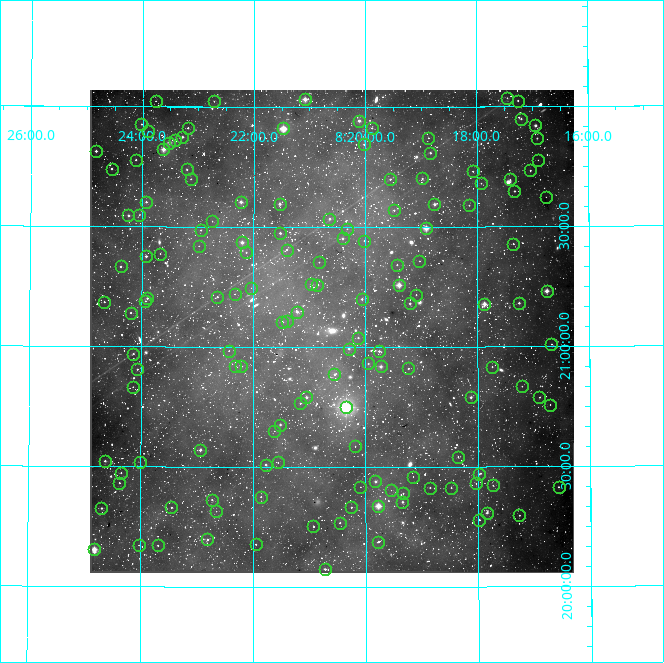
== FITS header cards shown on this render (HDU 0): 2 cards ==
NAXIS1  =                  484
NAXIS2  =                  483

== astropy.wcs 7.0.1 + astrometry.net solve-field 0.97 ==
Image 484 x 483 px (HDU 0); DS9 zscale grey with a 90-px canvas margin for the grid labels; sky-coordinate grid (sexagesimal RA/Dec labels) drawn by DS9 from the SOLVED WCS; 145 Tycho-2 reference stars matched to detected sources circled (green)
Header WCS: RA---TAN/DEC--TAN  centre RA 08:20:36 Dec +21:04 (125.15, +21.07 deg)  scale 15 arcsec/px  FOV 121.0' x 120.8'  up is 0 deg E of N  parity normal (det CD < 0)
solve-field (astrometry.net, Tycho-2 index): VERIFIED the header's WCS against the Tycho-2 star catalogue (verified at 6 index scales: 8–145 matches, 0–1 conflicts across passes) and refined it, rather than solving blind
Solved WCS: RA---TAN-SIP/DEC--TAN-SIP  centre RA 08:20:36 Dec +21:04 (125.15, +21.07 deg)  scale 15 arcsec/px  FOV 121.0' x 120.8'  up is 0 deg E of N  parity normal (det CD < 0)
The solver's refit moves the header's centre by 0.48 arcsec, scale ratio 1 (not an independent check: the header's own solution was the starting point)
Tycho-2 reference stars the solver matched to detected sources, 145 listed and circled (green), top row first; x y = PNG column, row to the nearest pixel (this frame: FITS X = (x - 90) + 1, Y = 483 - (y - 90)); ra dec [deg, ICRS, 3 dp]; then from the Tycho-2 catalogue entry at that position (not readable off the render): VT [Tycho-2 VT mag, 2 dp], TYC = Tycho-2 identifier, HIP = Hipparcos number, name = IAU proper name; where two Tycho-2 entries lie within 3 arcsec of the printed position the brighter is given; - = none
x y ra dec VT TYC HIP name
507 98 124.363 +22.036 11.94 1390-383-1 - -
305 99 125.270 +22.032 8.25 1390-61-1 40920 -
156 101 125.941 +22.023 11.74 1390-889-1 - -
214 101 125.679 +22.023 12.14 1390-335-1 - -
518 101 124.314 +22.024 10.80 1390-1215-1 - -
521 119 124.300 +21.948 10.25 1390-1711-1 - -
359 121 125.026 +21.942 9.30 1390-1693-1 - -
141 124 126.004 +21.926 10.67 1391-605-1 - -
535 125 124.236 +21.920 8.53 1390-1416-1 40565 -
188 128 125.796 +21.911 10.57 1390-319-1 - -
283 128 125.367 +21.909 7.42 1390-1763-1 40950 -
372 128 124.970 +21.912 11.44 1390-1632-1 - -
148 131 125.975 +21.896 12.69 1390-1286-1 - -
182 137 125.821 +21.873 9.90 1390-1348-1 - -
428 138 124.716 +21.870 11.54 1390-713-1 - -
537 138 124.229 +21.867 11.19 1390-1039-1 - -
175 140 125.854 +21.858 9.39 1390-581-1 - -
169 143 125.879 +21.849 9.61 1390-939-1 41130 -
364 144 125.005 +21.843 10.61 1390-449-1 - -
163 149 125.905 +21.821 8.71 1390-179-1 - -
96 151 126.208 +21.812 9.30 1391-618-1 - -
430 153 124.707 +21.807 9.98 1390-849-1 - -
136 160 126.029 +21.777 11.30 1391-994-1 - -
538 160 124.225 +21.776 11.54 1390-1145-1 - -
112 169 126.138 +21.739 9.99 1391-299-1 - -
187 169 125.800 +21.737 11.23 1390-413-1 - -
530 170 124.260 +21.733 11.34 1390-533-1 - -
473 171 124.517 +21.730 11.25 1390-1721-1 - -
422 178 124.745 +21.701 10.77 1390-1563-1 - -
191 179 125.782 +21.698 11.73 1390-1672-1 - -
390 179 124.888 +21.698 10.55 1390-897-1 - -
510 179 124.351 +21.696 11.93 1390-1214-1 - -
481 183 124.481 +21.680 11.95 1390-1351-1 - -
514 191 124.331 +21.647 9.54 1390-1769-1 - -
546 197 124.190 +21.622 11.56 1390-1592-1 - -
146 202 125.982 +21.602 10.16 1390-1725-1 - -
241 202 125.557 +21.603 9.33 1390-787-1 - -
280 204 125.384 +21.595 8.93 1390-761-1 - -
434 204 124.690 +21.593 9.51 1390-1509-1 - -
469 205 124.535 +21.589 11.61 1390-1484-1 - -
394 210 124.871 +21.569 10.96 1390-841-1 - -
128 215 126.061 +21.545 10.98 1391-908-1 - -
139 215 126.013 +21.547 12.57 1391-709-1 - -
329 219 125.160 +21.533 11.04 1390-767-1 - -
212 221 125.686 +21.524 12.15 1390-1083-1 - -
426 228 124.727 +21.494 7.99 1390-1444-1 - -
347 229 125.081 +21.491 11.58 1390-1063-1 - -
201 230 125.737 +21.485 10.69 1390-1604-1 - -
280 233 125.382 +21.474 10.60 1390-1554-1 - -
343 238 125.102 +21.452 9.88 1390-1633-1 - -
364 241 125.005 +21.443 10.81 1390-1394-1 - -
242 242 125.552 +21.435 9.43 1390-1606-1 - -
513 244 124.337 +21.428 11.05 1390-1275-1 - -
199 246 125.745 +21.419 12.48 1390-1300-1 - -
287 250 125.351 +21.405 11.36 1390-1279-1 - -
246 252 125.533 +21.393 11.38 1390-1379-1 - -
160 254 125.918 +21.386 11.80 1390-1413-1 - -
146 256 125.981 +21.375 9.60 1390-1457-1 - -
419 261 124.758 +21.357 12.18 1390-1507-1 - -
319 262 125.207 +21.353 11.13 1390-1635-1 - -
397 265 124.858 +21.342 10.79 1390-1772-1 - -
121 266 126.094 +21.332 10.31 1391-650-1 - -
311 284 125.241 +21.262 9.18 1390-1661-1 - -
317 285 125.214 +21.259 11.14 1390-1793-1 - -
399 285 124.850 +21.257 8.14 1390-1607-1 40781 -
251 288 125.511 +21.245 11.83 1390-1669-1 - -
547 291 124.189 +21.231 7.72 1390-1687-1 40544 -
235 294 125.584 +21.220 11.70 1390-1814-1 - -
416 295 124.773 +21.217 11.13 1390-1812-1 - -
217 297 125.661 +21.207 11.28 1390-1780-1 - -
147 298 125.975 +21.201 10.64 1390-1821-1 - -
362 299 125.016 +21.199 9.99 1390-1800-1 - -
145 301 125.983 +21.189 12.00 1390-1841-1 - -
104 302 126.167 +21.184 10.59 1391-1454-1 - -
410 303 124.801 +21.181 9.60 1390-300-1 - -
519 303 124.313 +21.181 8.87 1390-278-1 - -
484 304 124.468 +21.178 8.79 1390-374-1 40650 -
297 312 125.305 +21.146 9.96 1390-918-1 - -
131 313 126.048 +21.140 10.86 1391-1092-1 - -
287 321 125.348 +21.108 11.38 1390-1072-1 - -
282 322 125.371 +21.104 10.53 1390-306-1 - -
358 338 125.033 +21.038 10.88 1390-352-1 - -
551 344 124.169 +21.009 10.39 1390-188-1 - -
349 349 125.074 +20.993 9.52 1390-450-1 - -
229 351 125.610 +20.983 11.65 1390-696-1 - -
379 351 124.939 +20.982 10.49 1390-816-1 - -
133 354 126.035 +20.969 11.36 1391-1403-1 - -
368 363 124.988 +20.930 11.16 1390-476-1 - -
235 366 125.581 +20.919 11.99 1390-774-1 - -
241 366 125.554 +20.919 10.96 1390-594-1 - -
381 366 124.932 +20.918 8.09 1390-632-1 40807 -
492 367 124.435 +20.916 11.08 1390-1018-1 - -
408 368 124.809 +20.909 10.70 1390-1056-1 - -
137 369 126.018 +20.905 10.51 1391-1187-1 - -
334 374 125.137 +20.886 9.98 1390-680-1 - -
522 386 124.302 +20.834 11.27 1390-602-1 - -
133 387 126.037 +20.831 11.76 1391-1373-1 - -
306 397 125.263 +20.790 10.03 1390-1042-1 - -
471 397 124.531 +20.789 9.95 1390-482-1 - -
539 397 124.224 +20.787 11.94 1390-1152-1 - -
300 403 125.291 +20.765 11.53 1390-674-1 - -
550 405 124.177 +20.757 11.71 1390-1186-1 - -
346 407 125.087 +20.748 5.93 1390-1846-1 40866 -
280 425 125.380 +20.676 10.13 1390-1132-1 - -
274 431 125.406 +20.649 12.51 1390-140-1 - -
355 446 125.046 +20.586 11.93 1386-431-1 - -
200 450 125.736 +20.569 9.65 1386-419-1 41083 -
458 457 124.589 +20.542 12.40 1386-835-1 - -
105 461 126.159 +20.522 10.73 1387-408-1 - -
140 462 126.003 +20.519 11.62 1387-388-1 - -
278 462 125.390 +20.518 12.35 1386-521-1 - -
266 465 125.444 +20.509 10.15 1386-604-1 - -
121 473 126.087 +20.473 11.01 1387-33-1 - -
479 474 124.496 +20.469 10.88 1386-806-1 - -
413 477 124.789 +20.459 12.45 1386-757-1 - -
375 481 124.956 +20.439 9.77 1386-754-1 - -
119 483 126.094 +20.431 11.22 1387-121-1 - -
476 483 124.509 +20.429 11.70 1386-943-1 - -
493 485 124.434 +20.421 11.83 1386-934-1 - -
360 487 125.023 +20.416 12.82 1386-706-1 - -
559 487 124.142 +20.414 10.47 1386-951-1 - -
430 488 124.714 +20.413 10.69 1386-710-1 - -
451 488 124.619 +20.412 11.13 1386-807-1 - -
391 490 124.886 +20.403 12.36 1386-685-1 - -
403 493 124.833 +20.389 11.43 1386-670-1 - -
261 497 125.465 +20.375 11.17 1386-621-1 - -
212 500 125.683 +20.363 11.93 1386-590-1 - -
402 502 124.836 +20.353 9.78 1386-599-1 - -
378 506 124.943 +20.337 8.72 1386-569-1 40813 -
171 507 125.863 +20.329 12.03 1386-8-1 - -
351 507 125.063 +20.332 10.53 1386-551-1 - -
101 508 126.173 +20.325 10.50 1387-232-1 - -
216 511 125.663 +20.314 12.87 1386-274-1 - -
487 513 124.461 +20.308 9.69 1386-1144-1 - -
519 515 124.316 +20.296 10.44 1386-1178-1 - -
479 520 124.494 +20.278 11.41 1386-1297-1 - -
340 523 125.114 +20.267 10.92 1386-643-1 - -
313 526 125.231 +20.251 10.68 1386-741-1 - -
207 539 125.702 +20.196 11.01 1386-385-1 - -
378 542 124.943 +20.188 10.75 1386-734-1 - -
256 544 125.488 +20.177 11.15 1386-707-1 - -
139 545 126.003 +20.172 11.34 1387-928-1 - -
158 545 125.922 +20.171 10.94 1386-18-1 - -
94 549 126.205 +20.153 7.41 1387-746-1 41232 -
325 569 125.180 +20.074 10.46 1386-610-1 - -